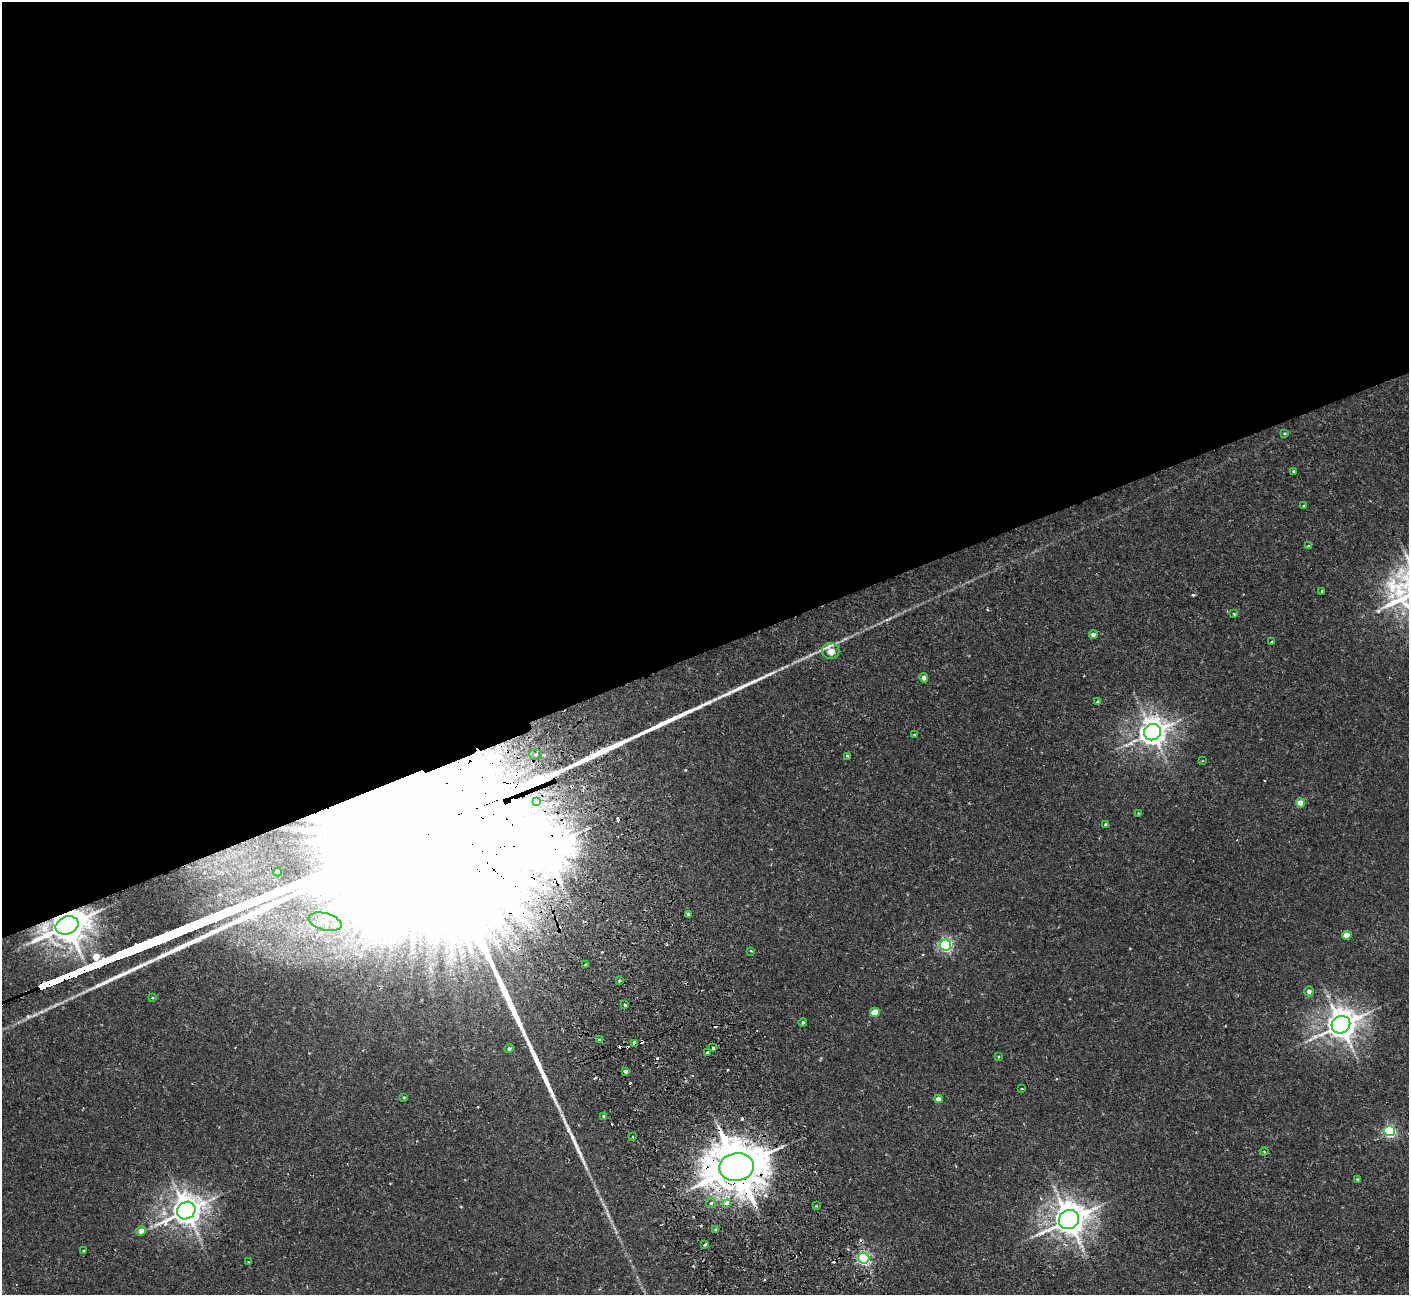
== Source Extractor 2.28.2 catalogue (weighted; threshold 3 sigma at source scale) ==
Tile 2 of 4 x 4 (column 2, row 1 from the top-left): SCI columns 1461-2867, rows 4067-5359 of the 5737 x 5675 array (HDU 1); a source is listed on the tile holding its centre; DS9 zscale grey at full resolution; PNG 1411 x 1297 px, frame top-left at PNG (2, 2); each listed source drawn as its Kron ellipse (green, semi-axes under 4 px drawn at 4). Shown black and unused: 51% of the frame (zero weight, under 2 of 3 exposures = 3% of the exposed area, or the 3 px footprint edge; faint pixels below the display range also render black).
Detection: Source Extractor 2.28.2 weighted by HDU 2 'WHT'; one run over the whole footprint, this tile lists its part. Background 0.0324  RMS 0.0027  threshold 0.0123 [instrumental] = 3 sigma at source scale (4.5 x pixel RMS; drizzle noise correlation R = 1.50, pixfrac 1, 0.05/0.05 arcsec/px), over >= 5 px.
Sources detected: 81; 2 inside a brighter object's white glare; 15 cosmic-ray / hot-pixel residue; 2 long thin detections or spike segments (spike, bleed or trail) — neither listed nor drawn; the other 62 listed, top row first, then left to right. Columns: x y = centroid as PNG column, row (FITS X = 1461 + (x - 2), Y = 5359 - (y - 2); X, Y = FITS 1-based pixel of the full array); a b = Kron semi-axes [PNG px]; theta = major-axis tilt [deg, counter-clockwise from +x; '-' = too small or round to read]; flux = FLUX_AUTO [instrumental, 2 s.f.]
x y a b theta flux
1284 434 3 3 - 0.43
1294 471 3 3 - 0.5
1304 506 3 3 - 0.36
1308 546 3 3 - 0.29
1322 591 3 2 - 0.29
1234 614 3 3 - 0.56
1093 634 4 4 - 1
1272 642 3 3 - 0.38
831 651 9 8 - 5.6
924 678 4 4 - 1.3
1097 702 3 3 - 0.72
1152 732 9 8 - 330
915 734 3 3 - 0.25
536 754 6 5 - 0.77
848 756 3 3 - 0.61
1202 761 3 2 - 0.17
537 802 3 3 - 6.4
1301 803 4 4 - 4.3
1138 813 4 2 - 0.19
1106 824 4 3 - 0.59
277 872 4 4 - 2.9
688 914 4 3 - 0.92
325 922 17 8 -15 3.3
67 925 12 8 21 700
1347 935 5 4 - 3
945 945 6 5 - 50
751 951 3 3 - 0.27
585 964 3 2 - 0.41
619 980 4 3 - 0.31
1309 991 5 5 - 0.99
152 998 3 2 - 0.32
625 1005 3 3 - 0.37
875 1012 5 4 - 5.6
803 1023 4 3 - 0.31
1341 1025 9 8 - 430
600 1040 4 4 - 0.71
635 1043 4 3 - 4.1
509 1048 5 4 - 0.6
713 1048 3 3 - 0.83
708 1052 3 3 - 1
998 1057 3 3 - 0.26
625 1071 3 3 - 0.95
1022 1089 3 2 - 0.19
404 1097 3 2 - 0.26
938 1099 4 4 - 1.7
603 1116 3 3 - 0.56
1390 1131 5 5 - 40
633 1137 3 2 - 0.2
1264 1151 4 4 - 0.33
737 1167 17 14 10 1400
1357 1179 3 3 - 0.33
711 1203 5 5 - 0.51
727 1203 3 3 - 13
816 1206 3 2 - 0.26
186 1211 9 8 - 400
1069 1220 10 9 - 480
715 1230 4 3 - 0.42
141 1231 5 4 - 2.3
705 1245 3 3 - 0.64
84 1250 4 2 - 0.2
864 1258 5 5 - 52
248 1262 3 2 - 0.31
Overlapping masked pixels (flux is a lower limit): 5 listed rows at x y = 1152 732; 67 925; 635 1043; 737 1167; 1069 1220